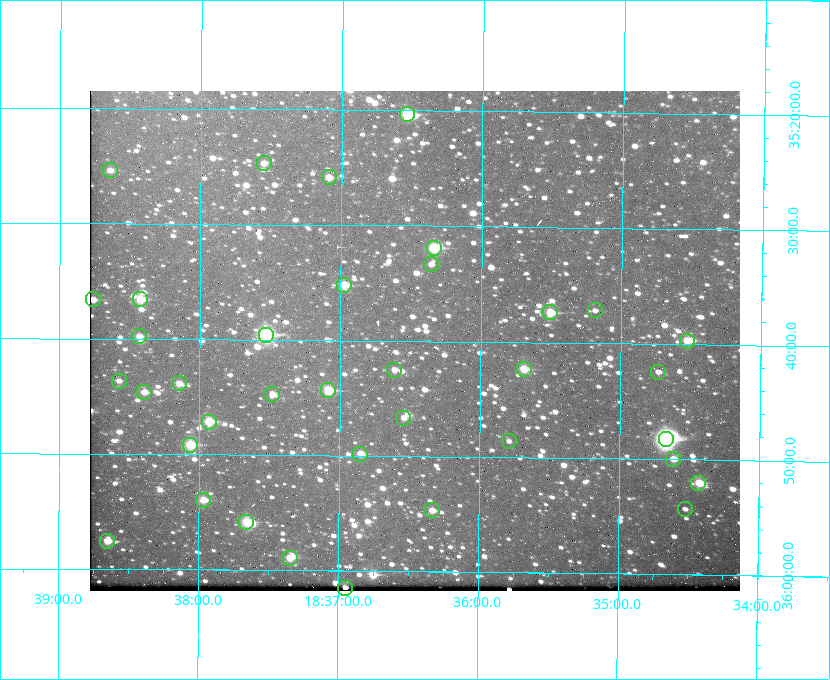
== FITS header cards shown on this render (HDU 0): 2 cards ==
NAXIS1  =                  650 / Width of table row in bytes
NAXIS2  =                  500 / Number of rows in table

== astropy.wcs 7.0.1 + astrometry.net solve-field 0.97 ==
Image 650 x 500 px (HDU 0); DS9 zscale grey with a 90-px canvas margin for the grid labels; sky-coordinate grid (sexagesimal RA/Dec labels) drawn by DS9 from the SOLVED WCS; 37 Tycho-2 reference stars matched to detected sources circled (green)
Header WCS: none
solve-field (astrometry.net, Tycho-2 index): SOLVED blind (the file carries no WCS)
Solved WCS: RA---TAN-SIP/DEC--TAN-SIP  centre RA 18:36:28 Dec +35:40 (279.12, +35.67 deg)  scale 5.21 arcsec/px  FOV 56.5' x 43.4'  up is +179 deg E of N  parity flipped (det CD > 0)
(file carries no celestial WCS; the grid is the blind solution)
Tycho-2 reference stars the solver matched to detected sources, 37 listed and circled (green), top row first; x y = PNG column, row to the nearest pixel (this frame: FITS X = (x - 90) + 1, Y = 500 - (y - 91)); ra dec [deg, ICRS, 3 dp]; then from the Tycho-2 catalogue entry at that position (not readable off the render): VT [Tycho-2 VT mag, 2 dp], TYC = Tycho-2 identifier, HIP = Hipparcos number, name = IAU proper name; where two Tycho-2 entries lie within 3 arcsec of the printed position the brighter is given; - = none
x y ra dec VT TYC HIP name
407 114 279.134 +35.339 9.91 2645-980-1 - -
264 163 279.388 +35.411 11.24 2645-612-1 - -
110 170 279.661 +35.423 11.63 2645-537-1 - -
329 177 279.273 +35.431 11.09 2645-464-1 - -
434 248 279.085 +35.532 9.84 2645-710-1 - -
431 264 279.089 +35.556 12.25 2645-664-1 - -
344 285 279.243 +35.587 11.11 2645-606-1 - -
93 299 279.691 +35.610 11.17 2645-563-1 - -
140 299 279.606 +35.610 10.50 2645-565-1 - -
595 310 278.797 +35.620 11.98 2632-1285-1 - -
550 312 278.877 +35.623 10.37 2632-1282-1 - -
266 335 279.382 +35.660 8.88 2649-136-1 91311 -
139 336 279.608 +35.663 11.57 2649-139-1 - -
687 341 278.632 +35.662 10.68 2636-195-1 - -
524 369 278.922 +35.705 10.37 2636-96-1 - -
394 370 279.153 +35.708 11.59 2649-53-1 - -
658 372 278.683 +35.707 11.93 2636-92-1 - -
119 381 279.644 +35.727 11.73 2649-34-1 - -
179 383 279.537 +35.731 11.00 2649-31-1 - -
328 390 279.271 +35.739 10.27 2649-22-1 - -
144 392 279.598 +35.743 11.39 2649-19-1 - -
272 394 279.370 +35.745 11.39 2649-20-1 - -
403 418 279.136 +35.778 11.49 2649-1247-1 - -
209 422 279.483 +35.786 9.96 2649-1276-1 - -
666 439 278.667 +35.805 7.78 2636-68-1 91080 -
509 441 278.947 +35.810 12.41 2636-73-1 - -
190 445 279.516 +35.819 10.07 2649-1464-1 - -
360 454 279.212 +35.831 10.99 2649-1529-1 - -
673 459 278.654 +35.833 11.29 2636-133-1 - -
698 483 278.608 +35.867 11.60 2636-246-1 - -
203 500 279.492 +35.899 10.86 2649-1492-1 - -
685 509 278.632 +35.905 12.27 2636-371-1 - -
432 510 279.083 +35.912 11.42 2649-1448-1 - -
246 522 279.414 +35.931 10.32 2649-1381-1 - -
107 541 279.662 +35.960 11.12 2649-1270-1 - -
290 558 279.337 +35.982 10.50 2649-1232-1 - -
345 588 279.237 +36.025 11.10 2649-1371-1 - -